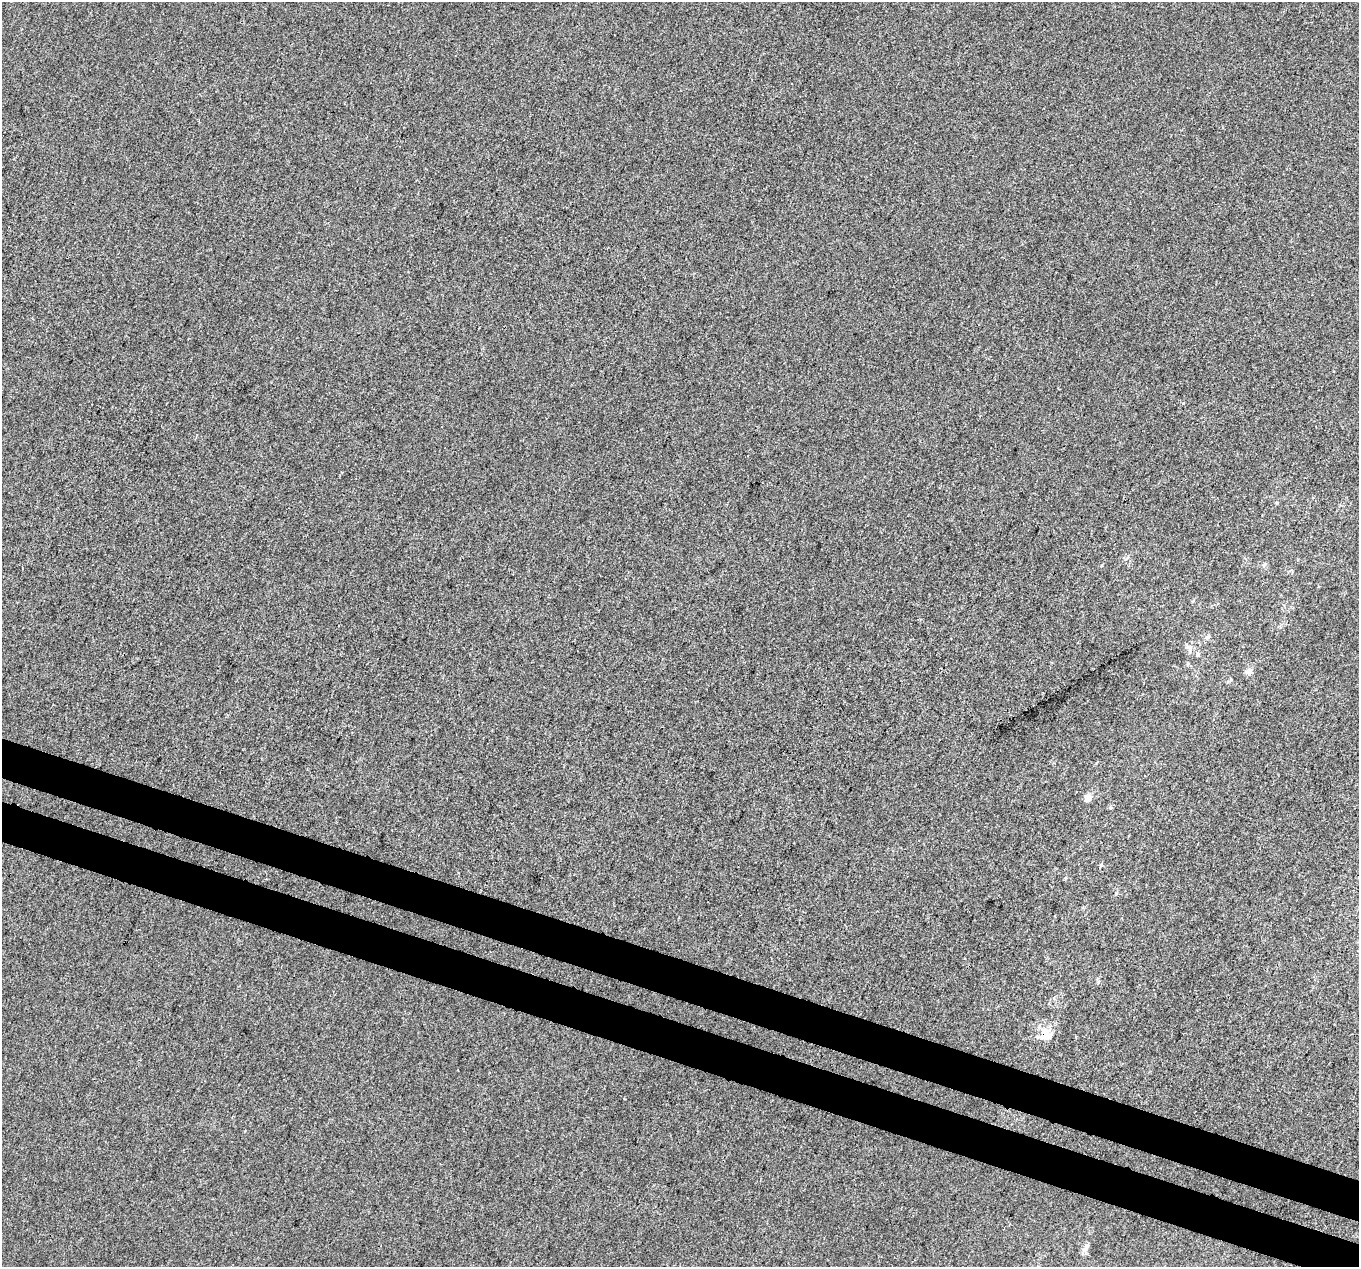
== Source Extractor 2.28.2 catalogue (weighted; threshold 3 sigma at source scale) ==
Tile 6 of 4 x 4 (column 2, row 2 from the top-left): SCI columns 1380-2736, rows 2798-4062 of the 5481 x 5658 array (HDU 1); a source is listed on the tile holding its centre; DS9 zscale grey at full resolution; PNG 1361 x 1269 px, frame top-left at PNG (2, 2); no overlay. Shown black and unused: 6% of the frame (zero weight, under 3 of 4 exposures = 5% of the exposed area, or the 3 px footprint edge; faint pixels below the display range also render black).
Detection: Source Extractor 2.28.2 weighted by HDU 2 'WHT'; one run over the whole footprint, this tile lists its part. Background 0.00107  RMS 0.0047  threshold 0.0212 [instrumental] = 3 sigma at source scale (4.5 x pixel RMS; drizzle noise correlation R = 1.50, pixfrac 1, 0.0396/0.0396 arcsec/px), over >= 5 px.
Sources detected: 8; all 8 listed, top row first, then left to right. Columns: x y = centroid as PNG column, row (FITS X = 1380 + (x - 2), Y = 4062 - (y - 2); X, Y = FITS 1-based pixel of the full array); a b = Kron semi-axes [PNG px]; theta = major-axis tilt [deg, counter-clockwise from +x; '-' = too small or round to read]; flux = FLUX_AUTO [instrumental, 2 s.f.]
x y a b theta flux
1264 565 6 4 46 0.73
1208 637 7 5 21 0.92
1189 649 14 5 -85 1.8
1198 654 6 5 - 0.75
1249 672 9 8 - 2.1
1088 798 9 9 - 2.5
1046 1034 17 16 - 7.2
1085 1249 10 5 46 1.6
Overlapping masked pixels (flux is a lower limit): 1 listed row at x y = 1046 1034